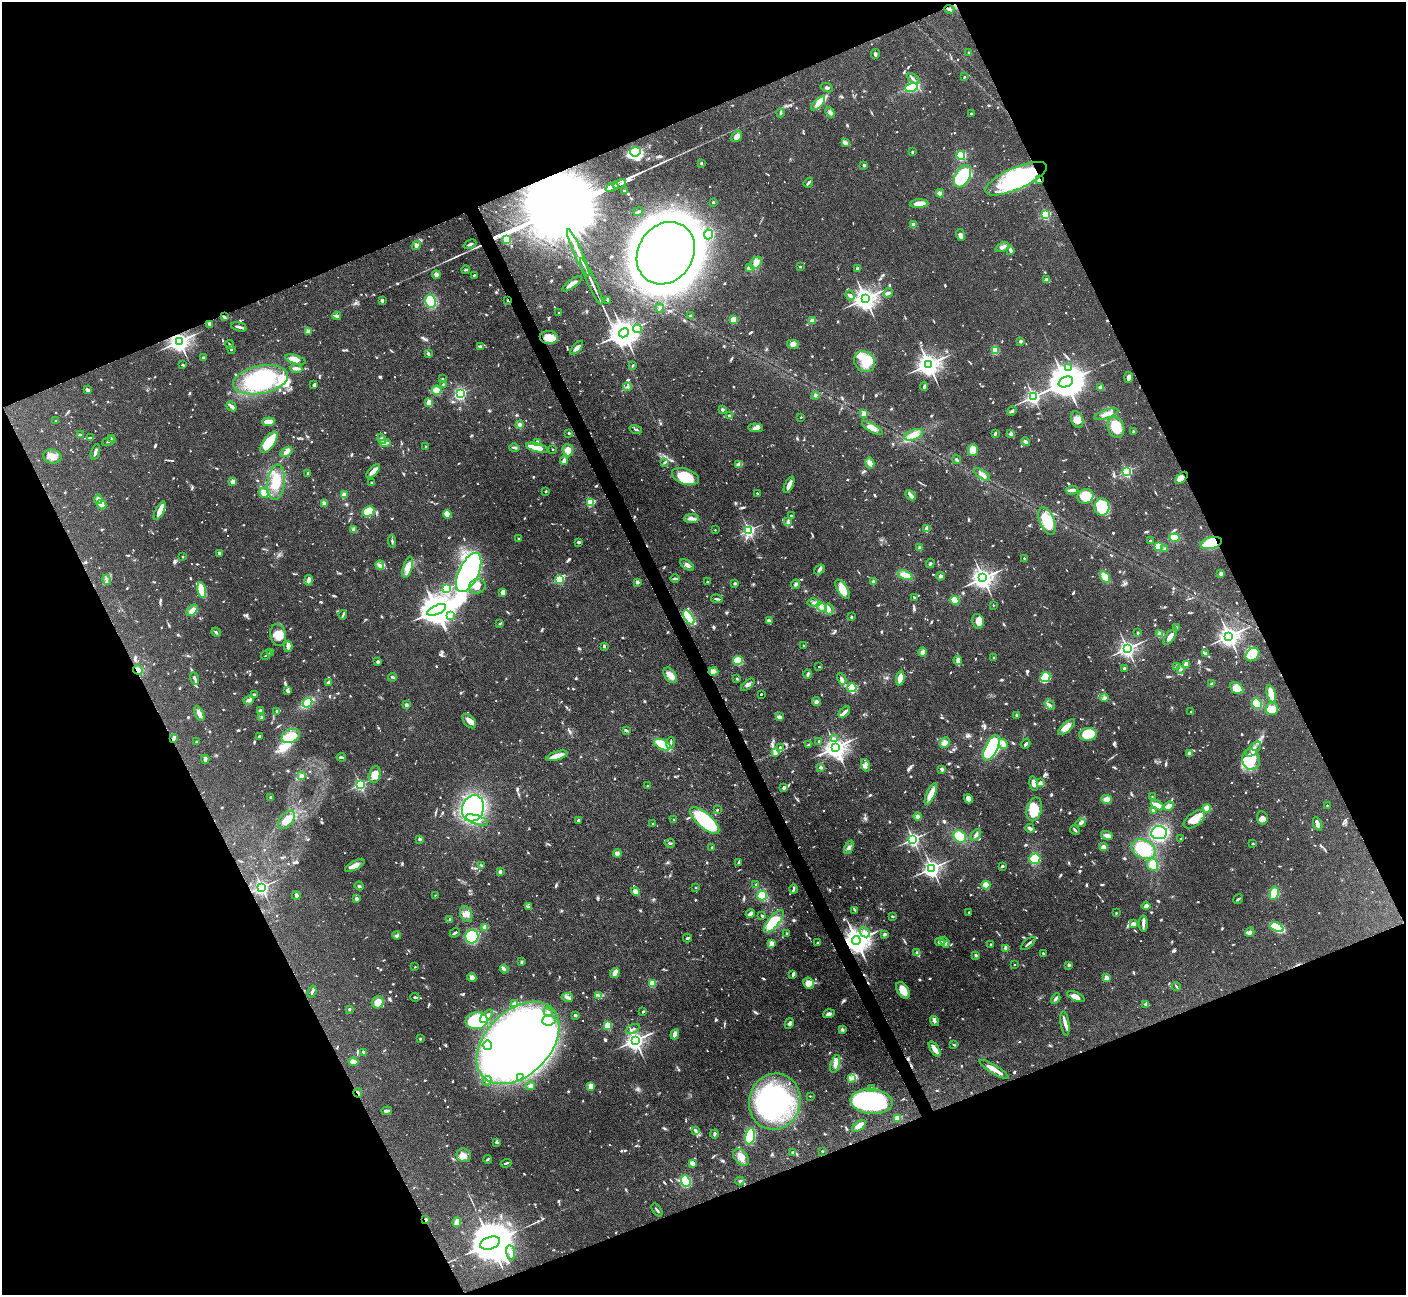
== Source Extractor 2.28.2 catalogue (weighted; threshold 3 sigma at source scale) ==
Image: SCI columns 1-5614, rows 285-5454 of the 5616 x 5604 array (HDU 1 of 3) = the unmasked area's bounding box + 8 px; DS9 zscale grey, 4 x 4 block average (1 PNG px = mean of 4 x 4 image px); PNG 1408 x 1297 px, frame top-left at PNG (2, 2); each listed source drawn as its Kron ellipse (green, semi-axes under 4 px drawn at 4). Shown black and unused: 44% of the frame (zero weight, under 4 of 7 exposures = <1% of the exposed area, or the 3 px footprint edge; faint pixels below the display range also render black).
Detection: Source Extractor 2.28.2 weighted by HDU 2 'WHT'. Background 0.0658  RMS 0.0029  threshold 0.0118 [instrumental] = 3 sigma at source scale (4.09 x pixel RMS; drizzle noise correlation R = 1.36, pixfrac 0.8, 0.05/0.05 arcsec/px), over >= 5 px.
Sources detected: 1520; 12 too faint to see at this stretch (4 x 4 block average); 17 inside a brighter object's white glare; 11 cosmic-ray / hot-pixel residue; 6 long thin detections or spike segments (spike, bleed or trail) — neither listed nor drawn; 31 coinciding with a brighter row at this scale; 92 inside a brighter listed object's ellipse — not listed separately; of the other 1351, all 500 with FLUX_AUTO >= 2.21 (the completeness limit of this list) listed and drawn (851 fainter detections not listed), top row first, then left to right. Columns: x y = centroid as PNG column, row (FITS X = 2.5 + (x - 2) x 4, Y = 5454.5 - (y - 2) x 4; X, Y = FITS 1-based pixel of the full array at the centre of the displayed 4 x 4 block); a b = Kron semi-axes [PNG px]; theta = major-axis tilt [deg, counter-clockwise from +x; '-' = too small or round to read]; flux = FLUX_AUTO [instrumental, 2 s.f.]
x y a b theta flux
949 9 5 2 - 4.7
969 53 2 2 - 13
875 54 5 3 - 3.9
964 77 2 2 - 4.5
913 79 7 2 -33 4
911 87 6 4 15 88
827 88 6 2 -21 3.3
818 103 9 4 44 14
830 112 5 3 - 3.6
781 113 4 2 - 3.9
971 113 2 2 - 5.4
737 136 6 4 51 7.8
845 143 4 4 - 3.8
635 152 5 5 - 200
912 152 2 2 - 3.4
961 155 4 4 - 64
701 163 3 2 - 3.3
864 165 2 2 - 12
963 176 12 7 63 84
1016 179 33 11 24 220
1039 180 4 2 - 2.7
808 183 5 2 - 4.3
619 184 7 2 24 1700
612 187 7 2 24 1800
624 191 2 2 - 3.2
940 193 4 2 - 8.6
713 202 2 2 - 8.5
919 204 9 4 3 17
638 212 5 2 - 2.8
1046 215 2 2 - 190
913 225 2 2 - 35
709 234 5 4 - 42
961 235 6 4 -72 5.5
507 240 3 3 - 23
470 244 7 2 24 3.5
416 245 5 4 - 7.3
1002 247 7 4 24 6.3
1010 250 3 2 - 6.1
578 253 26 2 -66 33
666 253 32 27 57 6100
756 263 7 5 50 15
800 267 2 2 - 3.5
749 268 3 2 - 5.5
857 268 2 2 - 14
466 270 4 2 - 2.6
436 275 4 3 - 5.9
474 275 2 2 - 2.4
1047 280 3 2 - 7.1
591 282 26 2 -65 12
572 284 11 3 37 11
888 293 5 3 - 3.2
850 295 5 3 - 4.7
865 298 4 3 - 1600
382 300 4 3 - 2.9
508 300 2 2 - 5.9
608 300 4 2 - 4.1
431 301 6 5 - 48
660 308 4 2 - 2.4
559 313 2 2 - 2.8
337 316 4 3 - 5.4
690 316 2 2 - 4.2
224 317 4 2 - 3.4
733 320 3 3 - 30
812 321 3 2 - 22
209 324 3 2 - 4.3
239 327 8 2 -15 5.8
638 329 4 3 - 3.3
308 331 4 2 - 2.5
624 333 5 4 - 2800
549 337 9 6 -4 24
179 341 3 3 - 1300
1021 341 2 2 - 15
793 344 6 3 -13 6.1
230 345 4 2 - 2.4
480 347 4 3 - 3
577 348 8 3 48 9.4
231 349 2 2 - 4.9
995 350 3 2 - 41
428 354 3 2 - 4.6
203 358 2 2 - 14
295 359 11 4 -17 20
865 362 11 9 -48 35
929 364 4 3 - 1700
183 365 3 2 - 2.5
633 365 3 2 - 2.3
1068 367 4 3 - 5.7
296 368 6 2 -5 8.5
1129 377 5 3 - 6.8
442 379 2 2 - 2.2
261 380 28 14 11 180
1066 382 7 5 21 5700
443 384 2 2 - 2.6
314 385 4 2 - 3.8
924 386 5 3 - 3
627 387 4 2 - 2.5
1101 388 4 3 - 8.9
87 390 3 2 - 7.7
436 390 5 4 - 14
461 393 3 2 - 210
815 395 2 2 - 17
1033 397 3 2 - 590
429 402 3 3 - 15
231 406 5 3 - 5.6
722 409 2 2 - 16
1012 411 5 2 - 2.8
864 413 2 2 - 35
1106 414 13 3 19 10
730 415 4 2 - 2.4
801 417 2 2 - 2.9
1077 420 9 6 -71 10
55 421 2 2 - 3
268 422 6 3 5 16
520 425 3 2 - 5.2
1116 427 10 8 -70 37
756 428 7 4 -4 8.5
872 428 12 4 -28 16
636 429 6 2 -18 2.8
1133 431 3 2 - 2.2
569 433 2 2 - 8.5
995 434 3 2 - 3.3
1010 434 4 3 - 3.5
80 435 3 2 - 2.8
914 435 10 5 21 18
90 438 4 3 - 2.5
112 438 4 3 - 3.8
382 439 5 4 - 4.9
109 441 7 2 23 2.4
269 442 12 5 55 76
537 442 2 2 - 15
1025 442 4 2 - 7
385 443 5 2 - 3.2
426 446 2 2 - 2.9
514 448 5 2 - 3.2
537 448 11 3 -14 39
553 449 2 2 - 3.1
568 450 6 5 - 14
973 450 6 5 - 20
95 452 8 2 76 5.6
286 452 7 4 30 6.8
52 457 9 7 -13 13
564 460 5 3 - 5.7
957 460 4 2 - 4
665 462 3 2 - 3.8
870 463 5 4 - 9.9
739 465 3 3 - 14
373 471 9 3 46 11
1127 471 2 2 - 280
308 473 4 2 - 2.9
982 475 9 3 -34 6.1
685 476 14 8 -19 61
1181 478 7 4 45 12
233 482 2 2 - 38
276 482 18 8 83 35
371 482 2 2 - 3.1
789 485 9 4 66 10
1072 490 6 2 4 9.9
546 491 2 2 - 7.7
264 493 5 3 - 18
757 493 2 2 - 6
344 495 2 2 - 40
910 495 6 2 -45 9.7
1086 496 8 7 - 42
98 499 5 3 - 8.4
590 502 2 2 - 140
324 504 3 2 - 12
102 505 5 4 - 15
1102 507 9 7 -87 93
160 511 10 3 63 18
368 512 6 5 - 59
447 514 4 3 - 19
791 516 3 2 - 3.2
691 518 7 4 6 6.8
1047 521 14 7 -68 57
788 522 4 2 - 3.1
354 529 4 3 - 6.6
927 529 3 2 - 14
715 530 2 2 - 2.3
749 530 2 2 - 430
1174 538 5 4 - 19
518 539 2 2 - 5.2
392 541 6 2 -86 3.3
1150 541 2 2 - 7.3
579 542 3 2 - 3.8
1211 543 11 5 14 92
1158 546 3 3 - 39
919 548 3 3 - 3.4
1165 549 2 2 - 11
219 553 2 2 - 18
183 557 2 2 - 4.6
1024 558 2 2 - 4
930 563 5 2 - 2.3
380 565 5 3 - 4.1
687 565 8 4 -34 5.7
408 567 11 4 75 14
819 570 6 3 37 3.9
469 572 21 9 65 400
1221 574 2 2 - 22
905 575 8 3 -24 21
941 576 4 3 - 3.6
1105 577 6 3 -57 27
983 578 3 3 - 1300
560 579 2 2 - 180
675 579 4 2 - 3.3
107 580 5 2 - 2.4
308 580 5 3 - 6.2
873 581 2 2 - 15
637 582 2 2 - 22
707 582 2 2 - 8.1
735 583 2 2 - 13
795 584 5 3 - 3.4
477 586 8 7 - 14
446 589 2 2 - 200
842 589 11 5 -58 24
202 590 8 4 -79 57
503 592 3 2 - 15
915 598 4 2 - 2.4
717 599 6 2 -7 3.1
955 600 5 3 - 25
814 603 7 2 -6 4
993 605 2 2 - 3.3
822 607 6 3 -27 6.4
829 609 5 2 - 3.2
192 610 7 4 44 11
437 610 10 4 23 4200
343 615 4 2 - 2.5
450 615 3 3 - 3.5
689 617 8 4 -56 77
851 617 2 2 - 8.9
769 620 4 2 - 5.3
978 621 7 6 - 13
500 624 2 2 - 3.5
1176 627 2 2 - 3.5
216 632 5 2 - 3
1138 633 2 2 - 6
1160 634 2 2 - 69
278 635 11 8 -79 20
1229 636 3 3 - 1300
1170 637 10 3 52 14
604 646 3 3 - 2.4
804 646 2 2 - 4.1
288 647 5 3 - 6.3
1127 648 3 2 - 860
922 652 4 4 - 6.7
270 653 4 2 - 6.3
1206 653 3 2 - 3.1
1253 654 7 6 - 13
266 655 5 2 - 2.5
994 658 3 2 - 2.3
958 660 4 3 - 7.1
738 661 5 4 - 25
378 662 2 2 - 15
1186 665 3 3 - 9
819 667 2 2 - 4.3
1177 667 3 3 - 4.7
1124 668 2 2 - 15
1180 669 3 3 - 3.7
138 670 5 4 - 9.1
713 671 5 4 - 10
808 674 4 2 - 4.4
670 675 8 5 -55 15
392 677 4 2 - 2.4
1045 677 5 5 - 62
194 678 6 3 -71 4.1
900 678 7 3 83 23
737 679 2 2 - 2.3
842 679 6 3 -62 4.7
328 682 4 2 - 5.3
1211 684 3 2 - 3.1
748 685 8 4 40 5.8
852 688 4 4 - 58
1237 688 7 5 -36 21
288 691 3 2 - 5.1
761 694 2 2 - 3.2
1271 694 9 4 -73 33
254 695 3 2 - 4.7
1104 698 4 3 - 3.4
249 700 5 4 - 5.3
816 701 4 3 - 3.2
307 703 5 3 - 63
1050 704 6 2 -39 2.7
1257 704 5 4 - 32
406 705 3 2 - 5.4
1272 709 6 6 - 28
260 710 3 2 - 3.9
277 711 2 2 - 13
844 712 7 2 43 7.6
1191 712 2 2 - 5.6
199 713 8 3 -64 9.9
1017 715 3 2 - 2.3
262 717 3 3 - 3.2
780 717 2 2 - 7.5
469 721 9 5 -47 12
1067 727 11 4 42 18
626 730 3 2 - 2.4
1088 734 9 6 5 49
259 736 3 2 - 3.3
291 736 9 6 25 32
173 738 4 3 - 4.5
834 739 2 2 - 6.5
819 741 2 2 - 4
197 742 3 2 - 4
670 743 6 2 83 2.6
945 743 6 4 51 8.1
1003 744 5 3 - 10
1026 744 5 2 - 3.3
662 745 9 5 -25 50
809 745 3 2 - 4.6
836 747 4 3 - 1500
780 748 3 2 - 2.3
991 748 14 6 62 170
1253 749 10 4 45 12
775 753 3 3 - 5.9
1190 753 4 4 - 7.5
557 756 11 2 18 27
341 757 5 2 - 3.7
205 759 4 3 - 5.8
1251 759 10 9 - 61
865 765 6 4 -74 5.2
821 767 3 3 - 4
942 769 3 2 - 4.8
375 775 8 6 77 20
301 776 3 2 - 5.1
1040 782 4 3 - 4
360 784 2 2 - 370
1034 784 7 4 -78 11
648 786 2 2 - 2.4
784 787 3 2 - 6.9
931 794 11 4 66 19
1152 796 2 2 - 2.3
271 798 2 2 - 3.2
969 799 5 4 - 12
1107 799 5 4 - 12
1157 805 7 4 -29 16
1327 805 2 2 - 3.1
1169 806 5 2 - 17
473 808 13 11 72 260
1207 808 4 4 - 9.8
1034 809 12 7 76 48
717 810 2 2 - 2.3
1153 810 3 2 - 2.9
918 817 4 3 - 5.3
1262 818 7 5 -81 7.7
1194 819 12 6 36 18
286 820 11 6 51 21
477 820 12 4 -19 15
579 820 2 2 - 16
674 820 2 2 - 4.2
705 820 18 7 -42 160
1081 823 5 3 - 3.5
653 824 2 2 - 6.4
1318 824 7 3 -67 9.6
1030 828 5 3 - 6.9
1075 830 5 2 - 3.3
1159 833 8 6 6 200
976 835 6 3 51 4.7
1107 835 6 4 -14 8.4
960 836 7 5 -38 32
1181 838 2 2 - 4.2
419 839 2 2 - 17
913 839 2 2 - 560
670 843 5 3 - 3.2
1253 844 2 2 - 5.7
712 847 2 2 - 5
849 847 7 3 66 5.4
1103 847 3 2 - 9.8
1143 849 13 9 -28 57
617 854 4 3 - 8.5
1035 859 5 5 - 35
739 862 4 2 - 4.3
355 865 10 4 26 13
482 865 2 2 - 2.5
1153 865 6 5 - 15
1002 866 3 2 - 2.9
932 868 3 3 - 920
500 871 4 2 - 4.1
756 884 2 2 - 6.5
986 885 4 4 - 16
359 886 4 3 - 2.8
262 887 2 2 - 590
696 887 2 2 - 5.1
794 889 4 2 - 2.8
636 891 4 4 - 10
1274 893 7 4 81 36
296 895 4 3 - 5.9
435 895 2 2 - 2.2
762 896 5 5 - 34
356 899 2 2 - 19
1238 899 5 2 - 2.4
1146 906 4 2 - 6.6
528 907 3 2 - 2.4
855 910 3 2 - 2.3
969 912 2 2 - 3
1116 913 2 2 - 4.3
466 914 8 6 -66 9.5
750 914 4 2 - 12
762 916 3 2 - 2.7
892 916 2 2 - 2.8
450 919 2 2 - 8.1
774 921 14 5 49 69
1134 924 4 3 - 6.5
1143 924 8 3 -89 6.2
485 927 2 2 - 30
1277 927 7 3 -25 95
865 932 5 4 - 8.1
1250 932 5 4 - 5.7
455 933 5 2 - 2.7
787 934 3 2 - 2.6
884 934 3 3 - 3.9
397 935 4 2 - 5.4
472 937 7 6 - 120
687 938 4 2 - 2.5
856 940 4 4 - 2500
940 942 5 3 - 7
945 942 6 3 -69 3.6
771 943 2 2 - 55
818 943 3 2 - 2.5
991 944 2 2 - 3.1
1028 944 9 2 41 4.2
1006 948 2 2 - 30
917 953 4 3 - 3.9
1043 953 2 2 - 2.3
976 955 3 3 - 2.3
521 962 3 3 - 2.5
1014 964 2 2 - 2.2
1069 965 2 2 - 16
415 967 2 2 - 2.8
504 969 4 3 - 3.4
615 973 5 2 - 18
793 974 4 3 - 3.9
472 977 5 4 - 7.5
1106 978 2 2 - 48
652 983 2 2 - 110
809 983 6 5 - 16
1176 987 5 2 - 2.8
903 990 9 5 -58 26
312 992 6 2 68 3.7
599 996 4 2 - 2.4
415 997 5 2 - 3.2
567 997 6 3 -11 7.4
1076 997 9 4 -25 12
1056 999 5 2 - 4.8
378 1002 6 5 - 13
515 1003 3 2 - 12
1145 1005 3 3 - 2.5
349 1009 3 2 - 2.4
548 1012 5 2 - 2.6
643 1012 2 2 - 3.9
829 1014 6 4 18 5.2
575 1015 2 2 - 4.5
486 1016 8 4 49 7.6
549 1020 7 5 3 10
477 1021 11 8 5 110
934 1021 5 4 - 3.8
789 1023 6 3 61 4.1
1065 1023 12 3 -82 9.5
608 1025 2 2 - 120
633 1029 7 2 25 3.8
842 1029 4 3 - 2.7
675 1034 5 4 - 8.3
420 1039 2 2 - 8.7
635 1040 3 3 - 1100
518 1043 49 32 45 1100
487 1045 5 2 - 2.3
954 1045 2 2 - 2.4
935 1049 8 3 -56 16
364 1052 2 2 - 12
353 1062 5 3 - 11
835 1064 9 4 73 12
994 1069 16 3 -31 20
520 1077 3 2 - 2.6
852 1079 3 2 - 3
487 1081 5 2 - 3
530 1086 5 4 - 4.1
591 1086 2 2 - 73
871 1088 2 2 - 2.5
358 1093 4 2 - 4
810 1096 2 2 - 2.7
872 1101 21 12 -4 220
775 1102 28 25 74 240
387 1111 5 2 - 5.8
898 1118 2 2 - 92
859 1126 8 3 35 16
695 1130 3 3 - 3.9
714 1134 4 2 - 5.4
750 1136 8 5 80 88
497 1142 3 2 - 3.5
822 1151 2 2 - 6.9
793 1152 3 2 - 3.9
464 1155 7 6 - 10
741 1157 9 6 -53 13
488 1159 4 2 - 2.9
506 1163 5 2 - 2.8
692 1163 3 3 - 6.9
686 1181 6 4 -70 63
740 1181 4 2 - 2.8
657 1210 7 2 -55 2.9
426 1219 2 2 - 4.2
457 1222 5 3 - 13
490 1243 10 6 19 12000
511 1253 8 2 -81 4.8
Overlapping masked pixels (flux is a lower limit): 13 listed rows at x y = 949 9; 1016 179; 1039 180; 508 300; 224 317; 179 341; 1211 543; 689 617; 138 670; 173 738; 856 940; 358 1093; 426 1219
Diffuse or blended objects may show on this block-average render without a row.